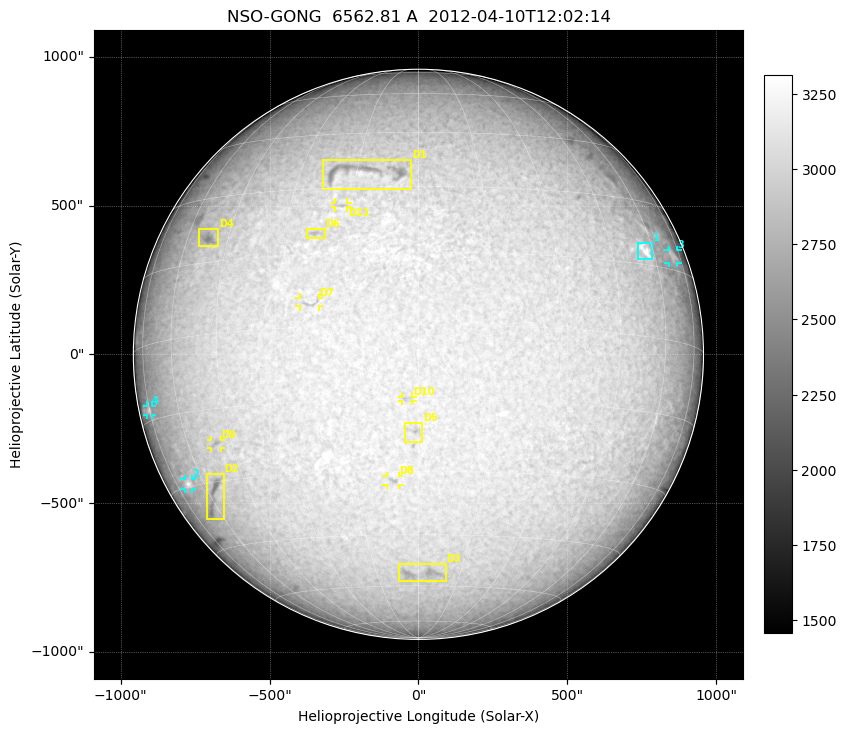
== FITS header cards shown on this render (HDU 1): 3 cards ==
TELESCOP= 'NSO-GONG'           / NSO/GONG Network
WAVELNTH=             6562.808 / [A] exact wavelength of obs
DATE-OBS= '2012-04-10T12:02:14' / Observation start date and time (UTC)

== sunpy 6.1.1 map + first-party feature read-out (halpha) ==
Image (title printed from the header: NSO-GONG  6562.81 A  2012-04-10T12:02:14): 2048 x 2048 px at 1.06 arcsec/px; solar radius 958 arcsec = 900 px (full disc in frame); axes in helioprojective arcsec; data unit not stated in the header (colour bar unlabelled)
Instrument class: HALPHA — H-alpha (6563 A) chromospheric image
Bright regions (plage): reference = the median radial profile (limb darkening/brightening removed); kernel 17 px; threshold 5 sigma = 237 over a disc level ~3044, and >= 1.075x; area >= 63 px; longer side >= 22 px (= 23 arcsec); searched inside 0.97 R_sun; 4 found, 4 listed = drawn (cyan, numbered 1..; 3 of them under ~29 arcsec drawn as corner ticks so the feature stays visible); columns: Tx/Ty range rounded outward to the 5 arcsec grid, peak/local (2 s.f.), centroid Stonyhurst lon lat
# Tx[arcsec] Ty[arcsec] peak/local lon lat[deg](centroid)
1 735..785 315..375 1.2 +57 +18
2 -790..-760 -455..-415 1.2 -68 -29
3 840..870 305..350 1.2 +70 +18
4 -915..-895 -205..-170 1.2 -75 -13
Dark features (filaments and sunspots): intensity divided by the median radial (limb-darkening) profile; local-median window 148 px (8% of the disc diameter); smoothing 5 px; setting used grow <= 0.95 with closing radius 7 px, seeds <= 0.88 or >= 162 px of the 54-px (= 57 arcsec) line detector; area >= 63 px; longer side >= 22 px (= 23 arcsec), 11 px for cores <= 0.7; searched inside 0.97 R_sun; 11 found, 11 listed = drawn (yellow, D1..; 5 of them under ~29 arcsec drawn as corner ticks so the feature stays visible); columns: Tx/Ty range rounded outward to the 5 arcsec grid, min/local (2 s.f., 1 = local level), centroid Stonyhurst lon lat
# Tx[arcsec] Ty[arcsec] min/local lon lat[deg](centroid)
D1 -320..-20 550..655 0.82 -13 +34
D2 -715..-650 -555..-400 0.82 -58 -32
D3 -65..95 -765..-705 0.87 +1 -56
D4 -740..-670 360..420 0.84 -52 +20
D5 -50..15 -295..-230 0.88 -1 -21
D6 -375..-315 385..425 0.9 -22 +20
D7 -400..-335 160..190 0.9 -22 +5
D8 -110..-65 -440..-410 0.89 -6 -32
D9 -700..-660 -315..-285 0.9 -50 -22
D10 -55..-20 -160..-140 0.89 -2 -15
D11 -280..-235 490..510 0.9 -18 +26
Off-limb: outside the limb everything is below the colour-scale floor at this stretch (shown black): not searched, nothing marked